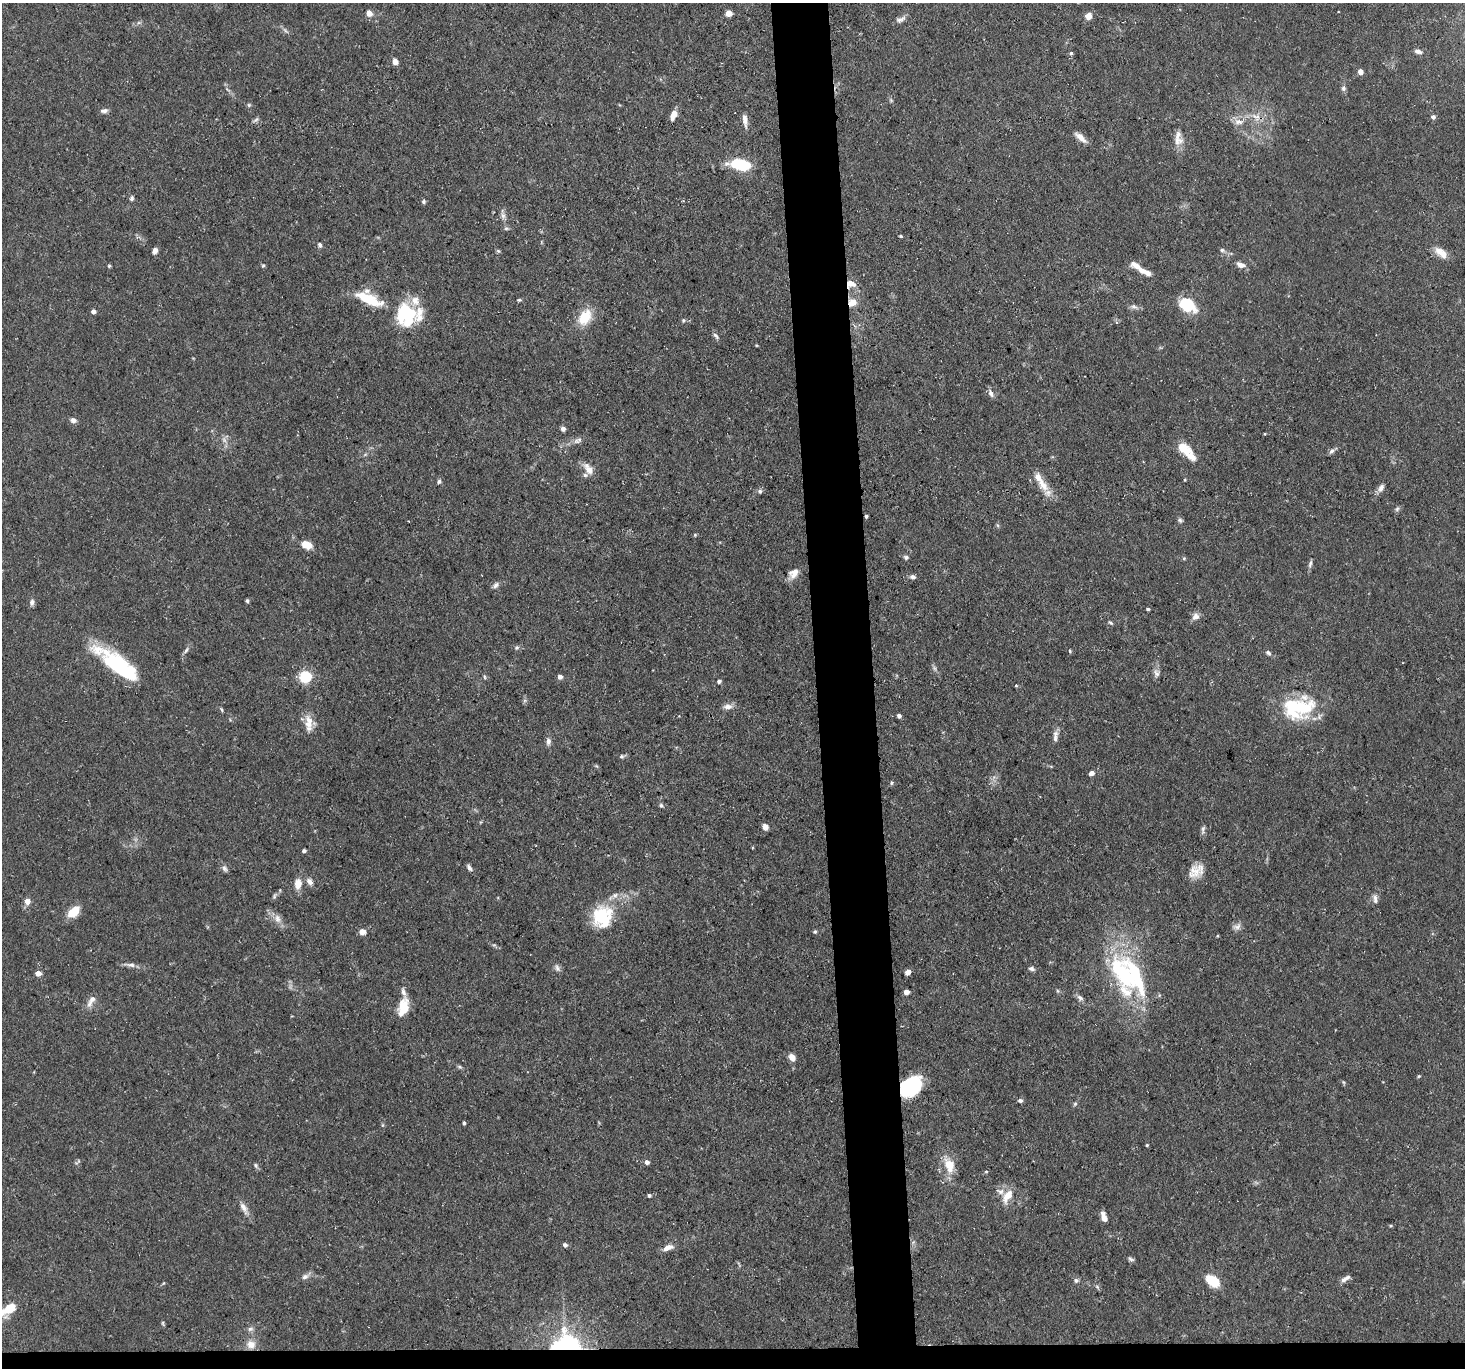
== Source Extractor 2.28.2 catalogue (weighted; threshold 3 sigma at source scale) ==
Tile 8 of 3 x 3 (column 2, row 3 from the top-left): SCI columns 1464-2926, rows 121-1486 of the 4389 x 4359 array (HDU 1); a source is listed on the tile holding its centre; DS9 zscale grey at full resolution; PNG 1467 x 1370 px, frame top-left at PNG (2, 3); no overlay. Shown black and unused: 5% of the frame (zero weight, under 3 of 5 exposures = <1% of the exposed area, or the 3 px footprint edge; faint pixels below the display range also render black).
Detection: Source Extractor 2.28.2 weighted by HDU 2 'WHT'; one run over the whole footprint, this tile lists its part. Background 0.0618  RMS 0.004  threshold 0.018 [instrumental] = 3 sigma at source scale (4.5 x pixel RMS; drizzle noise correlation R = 1.50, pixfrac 1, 0.05/0.05 arcsec/px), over >= 5 px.
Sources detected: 181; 2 too faint to see at this stretch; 5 inside a brighter object's white glare — not listed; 15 inside a brighter listed object's ellipse — not listed separately; the other 159 listed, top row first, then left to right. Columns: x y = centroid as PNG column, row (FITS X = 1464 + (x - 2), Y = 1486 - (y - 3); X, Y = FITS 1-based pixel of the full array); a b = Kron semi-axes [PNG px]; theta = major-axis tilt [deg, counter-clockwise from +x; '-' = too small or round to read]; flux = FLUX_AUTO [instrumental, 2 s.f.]
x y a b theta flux
369 13 6 5 - 3.2
729 13 4 4 - 7.9
1089 16 7 7 - 3.1
901 19 14 6 24 1.8
285 30 10 4 -45 0.99
1418 51 11 6 -14 1.4
1071 53 5 4 - 0.66
395 62 7 6 - 2.3
1360 72 5 4 - 2.7
1343 88 7 6 - 1.1
249 105 6 5 - 0.58
104 111 10 6 5 1.4
673 115 10 6 65 4.2
1256 116 13 7 -17 3.2
1433 117 5 5 - 1.2
256 120 10 4 35 0.92
745 120 14 5 -82 2.6
1239 122 11 8 -7 2.7
1081 137 17 6 -42 3
1178 138 21 11 -86 4.4
741 165 18 8 -8 24
132 198 7 5 65 0.84
423 201 5 5 - 0.74
503 215 11 6 -82 1.7
506 228 7 5 -15 0.76
901 236 4 3 - 0.5
319 245 6 5 - 0.94
1222 250 7 5 -15 0.92
155 251 6 5 - 2
498 251 6 5 - 0.57
1441 253 19 9 -38 4.6
263 265 5 5 - 0.58
1135 265 19 7 -34 3.1
1240 265 10 7 -19 2.3
109 266 4 4 - 0.58
851 284 13 10 -14 3.9
368 298 28 10 -24 17
519 300 6 4 2 0.56
852 302 9 9 - 4.1
1187 304 18 13 -36 16
1134 306 10 6 -10 1.4
93 311 4 4 - 1.9
403 312 25 14 74 17
419 315 25 15 59 6.8
585 317 21 14 54 9.9
683 320 5 4 - 0.6
716 336 10 5 -52 1.1
756 345 4 3 - 0.37
991 393 11 7 -66 1.6
73 420 7 6 - 1.6
563 429 5 5 - 1.5
578 441 14 7 20 2
1183 448 19 11 -35 7.4
1332 451 9 6 35 1.1
588 469 18 9 -53 3.7
1185 480 4 3 - 0.44
439 481 6 5 - 0.84
1043 484 22 10 -56 6.6
1381 488 11 7 61 2
760 491 6 5 - 1
1397 509 7 5 48 0.84
866 516 4 3 - 0.77
1180 520 7 5 -67 0.89
997 525 6 4 -70 0.55
307 545 9 6 -22 6.5
906 557 6 5 - 0.96
1184 558 6 4 19 0.45
1310 564 10 5 73 1.1
794 573 14 10 42 3.7
913 577 8 6 -14 1.3
496 585 9 7 43 1.3
247 601 4 4 - 0.72
32 602 8 6 74 1.5
1148 609 4 3 - 0.68
1195 617 10 8 38 2.3
1110 623 7 4 -40 0.61
517 648 6 5 - 0.8
186 650 9 5 59 1.1
1070 651 4 4 - 0.48
1268 653 7 6 - 1
116 663 59 15 -36 32
1156 673 11 7 -71 1.8
305 676 6 5 - 52
484 677 7 3 -81 0.52
560 677 5 4 - 1.9
719 681 5 5 - 1.1
1016 685 5 3 - 0.44
728 706 13 7 1 2.2
1301 707 34 28 28 26
222 709 7 3 -71 0.52
899 716 4 4 - 1.4
309 723 24 9 -90 5.3
1055 737 11 6 -83 1.8
548 741 9 6 -83 1.6
621 756 6 6 - 0.76
1091 773 4 4 - 2.5
891 783 6 4 -84 0.61
661 805 6 5 - 0.82
765 827 6 6 - 2.4
1203 830 13 5 78 1.1
304 851 4 4 - 0.92
469 867 9 5 -53 1.2
224 868 9 6 -66 1.3
1194 872 18 15 59 5.9
309 881 10 7 -49 2
298 884 11 7 86 4.8
275 896 10 5 60 0.86
1375 899 12 6 -80 1.8
27 901 7 6 - 2.6
74 912 17 10 42 6.3
602 916 27 24 73 18
277 919 13 9 -70 2.9
1237 927 12 8 24 1.9
362 932 7 6 - 2.6
815 932 5 4 - 0.57
130 965 19 5 -9 2
557 968 11 6 -61 1.4
1031 969 8 5 -18 1.1
908 972 5 5 - 2.2
38 973 5 5 - 3.3
1125 976 53 27 -67 42
1058 991 6 4 -70 0.53
906 992 4 4 - 3
1080 998 10 6 -45 1.4
91 1001 19 7 62 3.1
403 1007 20 11 75 8.8
792 1057 9 7 -55 2.8
459 1067 7 5 -20 0.71
1419 1076 4 4 - 0.43
1343 1082 6 4 -70 0.48
911 1086 22 16 42 29
1020 1100 5 4 - 1.2
1075 1104 6 5 - 0.67
464 1123 4 3 - 0.83
382 1125 6 4 90 0.49
1147 1145 4 3 - 0.4
78 1161 11 3 50 0.65
647 1162 5 5 - 1.6
256 1165 7 5 -51 0.84
949 1165 22 13 -70 7.9
986 1172 5 3 - 0.39
649 1195 4 4 - 0.93
1007 1196 21 10 60 5.6
244 1208 19 7 -61 3
1104 1217 11 5 -69 2.9
1391 1226 5 3 - 0.42
565 1245 5 4 - 1.1
668 1247 14 6 21 2.9
1131 1259 9 5 -31 0.92
305 1277 11 7 25 1.8
1076 1280 7 7 - 0.99
1344 1280 9 6 52 1.5
1213 1281 9 6 -38 19
1097 1287 6 4 -20 0.65
10 1309 16 9 37 10
163 1323 8 4 -82 0.54
250 1329 8 6 14 1.2
251 1344 12 10 -42 4.1
565 1346 15 12 11 130
Overlapping masked pixels (flux is a lower limit): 5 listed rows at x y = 851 284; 852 302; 866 516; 911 1086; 565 1346
Isophote crosses this tile's border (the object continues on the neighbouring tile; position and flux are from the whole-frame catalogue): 1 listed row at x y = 10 1309